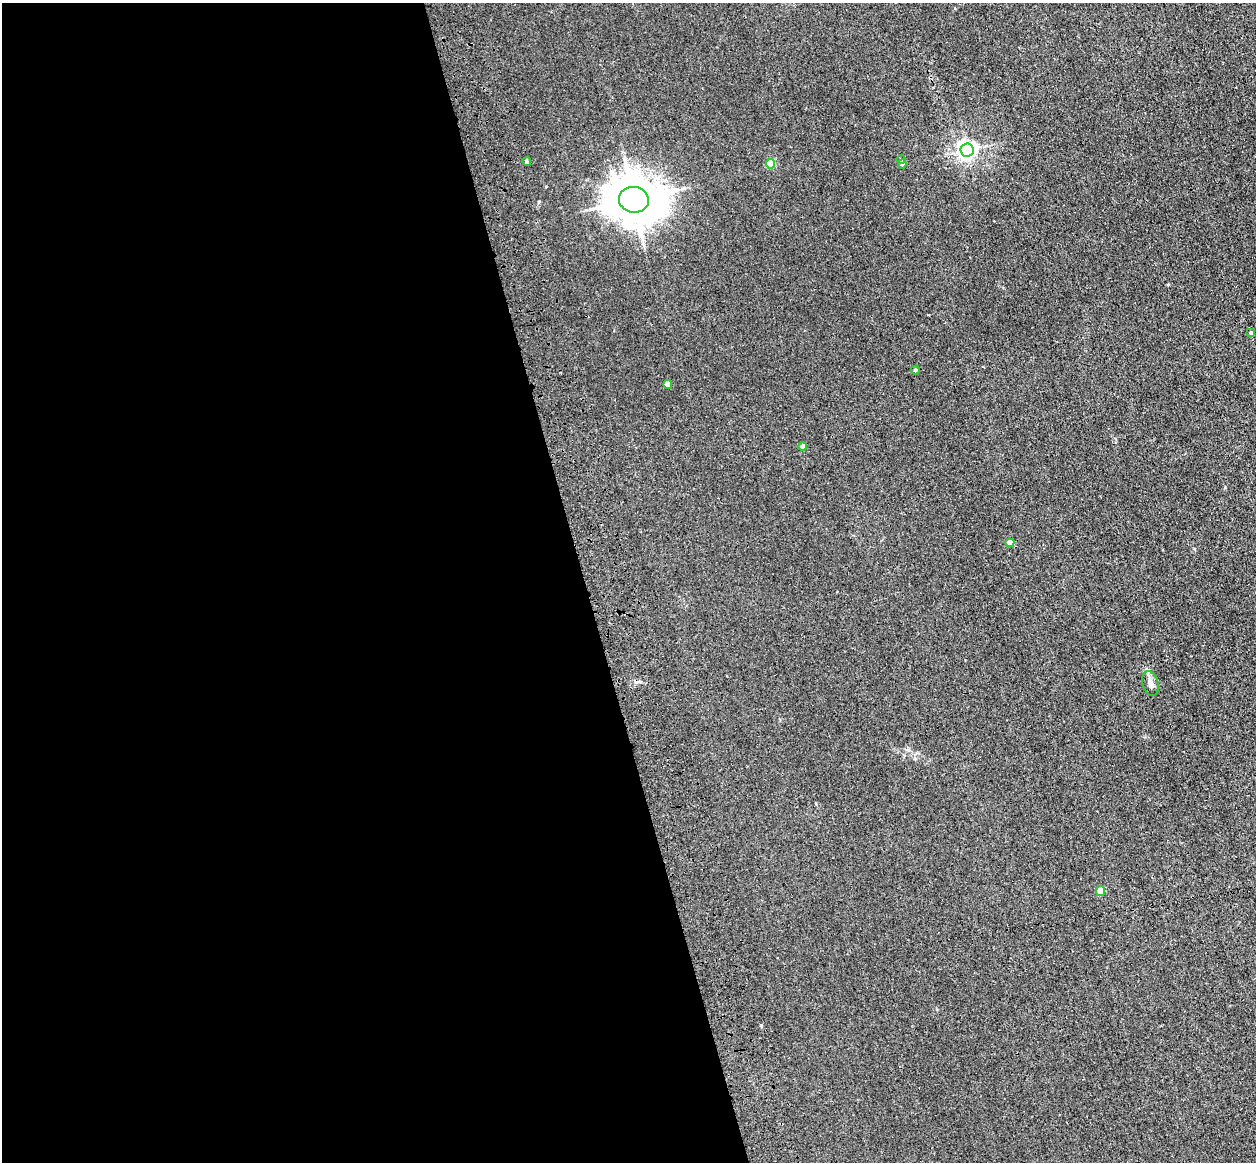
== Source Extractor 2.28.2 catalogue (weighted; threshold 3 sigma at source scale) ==
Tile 9 of 4 x 4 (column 1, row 3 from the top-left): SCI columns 114-1367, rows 1445-2604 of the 5241 x 5093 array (HDU 1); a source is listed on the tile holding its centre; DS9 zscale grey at full resolution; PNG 1258 x 1164 px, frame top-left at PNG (2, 3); each listed source drawn as its Kron ellipse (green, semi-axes under 4 px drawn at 4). Shown black and unused: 47% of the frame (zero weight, under 3 of 4 exposures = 6% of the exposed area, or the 3 px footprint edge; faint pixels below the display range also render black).
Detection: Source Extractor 2.28.2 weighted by HDU 2 'WHT'; one run over the whole footprint, this tile lists its part. Background 0.0213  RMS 0.0051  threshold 0.0228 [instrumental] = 3 sigma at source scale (4.5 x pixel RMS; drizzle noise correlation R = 1.50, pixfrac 1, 0.05/0.05 arcsec/px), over >= 5 px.
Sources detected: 13; all 13 listed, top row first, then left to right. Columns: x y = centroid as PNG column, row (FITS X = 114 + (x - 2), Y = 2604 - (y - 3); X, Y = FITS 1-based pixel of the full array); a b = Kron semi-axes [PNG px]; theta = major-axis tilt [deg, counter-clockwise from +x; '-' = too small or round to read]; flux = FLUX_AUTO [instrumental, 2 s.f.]
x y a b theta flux
967 150 6 6 - 220
901 159 4 4 - 0.56
527 161 4 4 - 0.83
771 164 5 4 - 15
902 164 4 4 - 0.86
634 200 15 12 -9 1900
1251 333 4 3 - 0.83
915 370 4 4 - 0.5
668 384 4 4 - 4.2
803 447 4 4 - 3.2
1010 543 4 4 - 4
1150 684 12 8 -74 2.6
1100 891 5 4 - 5.7
Unlisted compact peaks at least as high as the median listed source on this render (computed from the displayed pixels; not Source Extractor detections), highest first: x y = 761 1025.